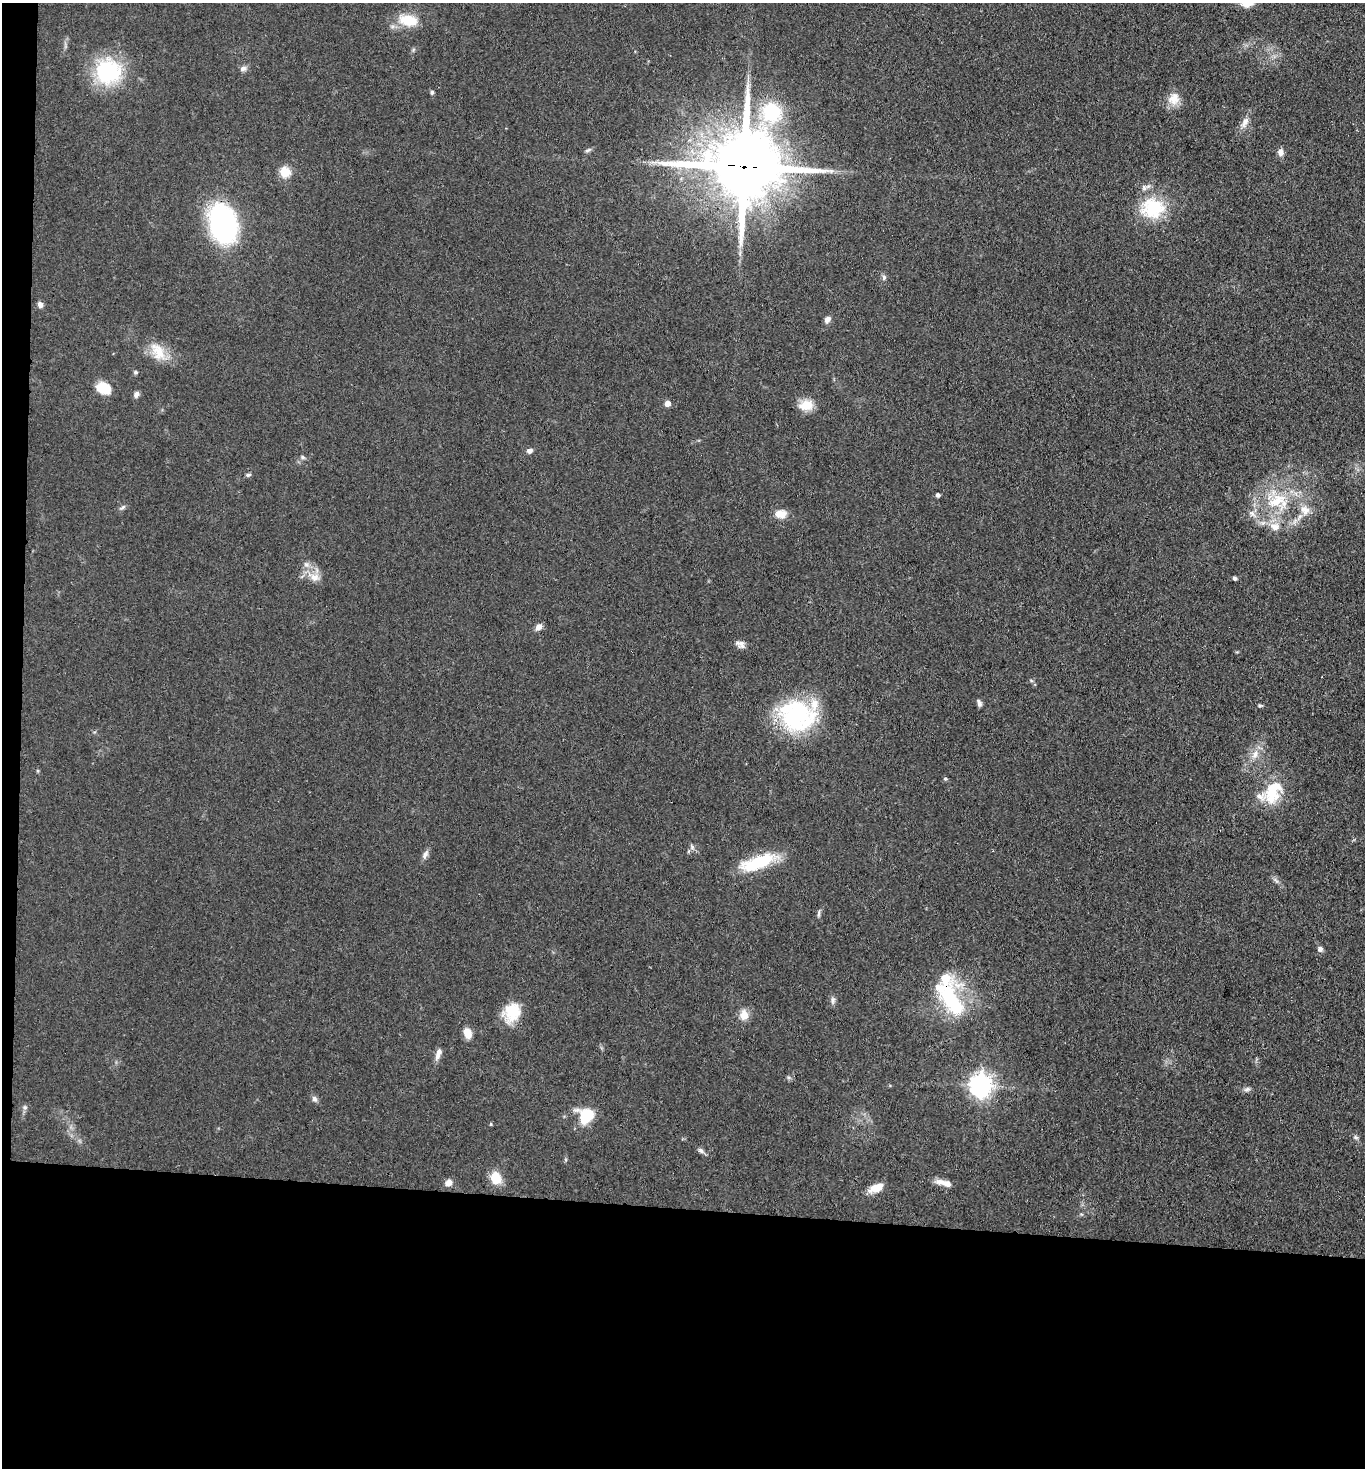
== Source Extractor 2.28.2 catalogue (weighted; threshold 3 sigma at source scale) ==
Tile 7 of 3 x 3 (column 1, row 3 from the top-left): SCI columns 161-1523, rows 6-1471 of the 4486 x 4408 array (HDU 1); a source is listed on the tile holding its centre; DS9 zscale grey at full resolution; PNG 1367 x 1470 px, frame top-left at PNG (2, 3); no overlay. Shown black and unused: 19% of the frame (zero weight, under 3 of 4 exposures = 5% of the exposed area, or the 3 px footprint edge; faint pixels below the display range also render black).
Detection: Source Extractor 2.28.2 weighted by HDU 2 'WHT'; one run over the whole footprint, this tile lists its part. Background 0.0693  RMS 0.0072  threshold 0.0323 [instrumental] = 3 sigma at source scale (4.5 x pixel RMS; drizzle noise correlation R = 1.50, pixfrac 1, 0.05/0.05 arcsec/px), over >= 5 px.
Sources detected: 73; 8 inside a brighter listed object's ellipse — not listed separately; the other 65 listed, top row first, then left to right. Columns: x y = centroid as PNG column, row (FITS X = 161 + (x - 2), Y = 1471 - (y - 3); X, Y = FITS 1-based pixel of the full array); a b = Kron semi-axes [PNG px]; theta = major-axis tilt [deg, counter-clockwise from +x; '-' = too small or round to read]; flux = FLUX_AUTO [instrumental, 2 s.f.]
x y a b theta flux
1247 4 16 8 9 6.6
408 20 25 14 -10 19
243 68 8 7 - 2.8
108 71 32 31 - 58
432 92 6 4 -90 1.1
1174 99 18 15 61 9.6
772 112 22 20 -57 47
1245 122 17 8 64 5.6
588 150 10 4 21 1.6
1281 152 9 7 -90 3.5
744 167 23 19 -4 8700
285 172 5 5 - 47
1152 208 32 27 1 40
223 223 33 23 -74 160
884 277 7 5 77 1.8
40 304 7 6 - 3.3
827 319 8 6 61 3.7
158 352 27 15 -57 15
135 372 6 5 - 1.2
104 388 16 12 -15 15
136 394 7 5 55 3
667 403 5 5 - 5.3
806 405 17 13 12 11
530 451 8 6 19 2.5
302 457 7 5 -28 1.4
248 475 8 4 13 1.4
938 495 5 4 - 2
1278 502 34 25 0 48
123 507 10 4 44 1.6
781 514 15 11 8 7.8
306 565 8 6 -21 2.7
315 577 15 11 -22 8
1235 578 5 4 - 1.6
538 627 9 7 51 4
741 643 17 6 5 3.1
979 703 9 5 -70 2.4
1260 705 6 4 2 1.2
797 715 41 34 -13 85
1255 754 13 7 69 5.9
945 779 5 4 - 1
1272 792 32 20 65 29
692 847 8 5 -60 2
425 854 13 7 65 3.1
758 862 43 14 19 37
1276 880 11 3 -40 1.8
819 913 11 3 83 1.5
1320 949 7 6 - 2.5
833 1000 10 6 84 2.3
952 1000 41 18 -59 62
512 1013 24 19 60 21
744 1015 10 9 - 8.9
467 1033 10 7 -72 9.5
438 1054 15 6 72 4.7
981 1085 8 8 - 560
1247 1089 9 6 18 2.2
314 1099 9 6 -57 2.4
25 1107 7 6 - 1.9
586 1115 11 11 - 37
491 1124 4 4 - 0.82
1356 1137 7 5 -22 1.5
701 1151 9 6 -39 2.2
496 1178 11 9 -65 19
448 1183 8 7 - 4.8
944 1183 20 6 -14 6.5
876 1188 17 9 21 10
Overlapping masked pixels (flux is a lower limit): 2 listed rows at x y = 744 167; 952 1000
Isophote crosses this tile's border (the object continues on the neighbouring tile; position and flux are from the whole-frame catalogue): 1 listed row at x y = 1247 4